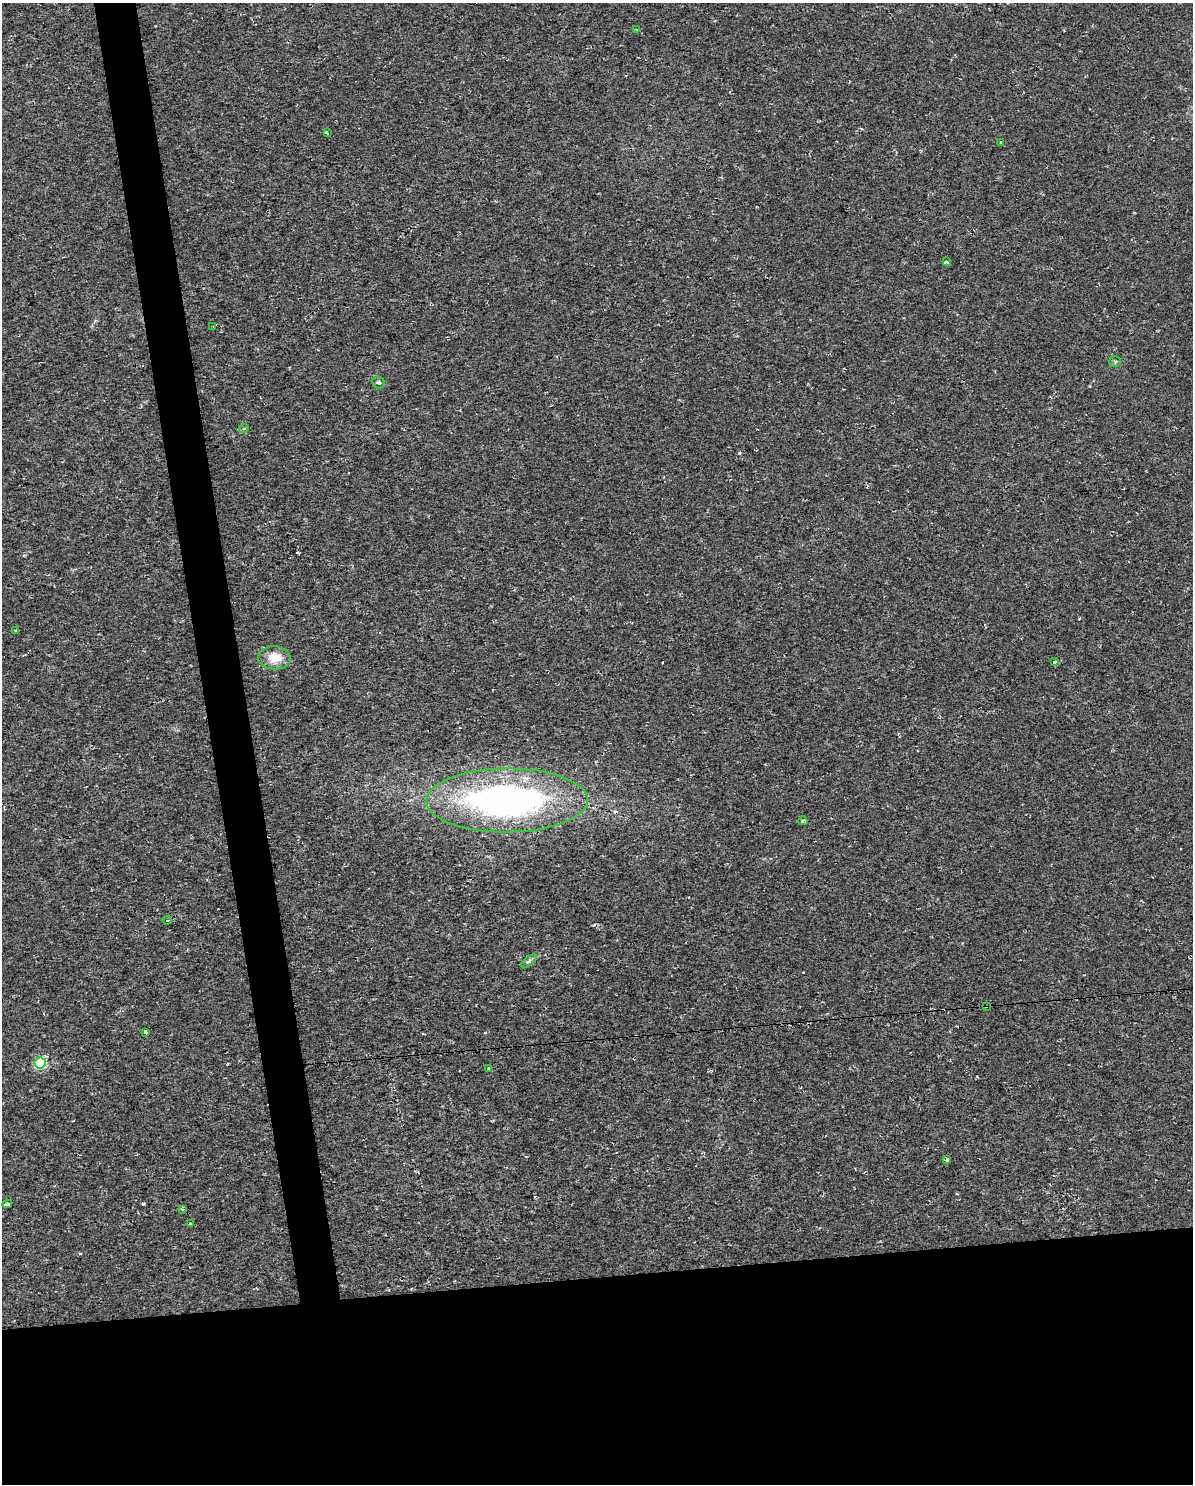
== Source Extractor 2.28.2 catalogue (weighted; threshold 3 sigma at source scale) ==
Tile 11 of 4 x 3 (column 3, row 3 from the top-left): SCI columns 2500-3690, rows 62-1543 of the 5083 x 5803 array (HDU 1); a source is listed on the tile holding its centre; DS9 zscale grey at full resolution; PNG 1195 x 1486 px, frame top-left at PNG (2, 3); each listed source drawn as its Kron ellipse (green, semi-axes under 4 px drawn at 4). Shown black and unused: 17% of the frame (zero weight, under 2 of 3 exposures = <1% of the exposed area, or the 3 px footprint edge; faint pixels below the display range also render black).
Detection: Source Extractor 2.28.2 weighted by HDU 2 'WHT'; one run over the whole footprint, this tile lists its part. Background 0.00663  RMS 0.0049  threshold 0.0219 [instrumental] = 3 sigma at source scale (4.5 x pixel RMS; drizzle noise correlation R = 1.50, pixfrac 1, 0.0396/0.0396 arcsec/px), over >= 5 px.
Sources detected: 25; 2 cosmic-ray / hot-pixel residue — neither listed nor drawn; the other 23 listed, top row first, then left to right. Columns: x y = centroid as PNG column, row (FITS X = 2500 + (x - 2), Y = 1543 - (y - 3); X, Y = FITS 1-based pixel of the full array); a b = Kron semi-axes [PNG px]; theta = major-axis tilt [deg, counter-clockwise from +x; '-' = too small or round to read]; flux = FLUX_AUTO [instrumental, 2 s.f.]
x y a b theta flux
636 30 3 3 - 0.47
327 133 4 3 - 3.3
1001 142 3 3 - 1.5
946 262 4 3 - 2.3
213 327 4 3 - 1.7
1115 362 6 5 - 0.79
379 383 6 5 - 1
244 428 5 3 - 0.55
16 631 3 3 - 1.4
274 658 16 11 -3 7.9
1054 662 4 3 - 1.8
507 800 81 32 1 180
803 821 4 4 - 1.3
167 920 4 3 - 1.7
529 961 9 4 35 1.1
986 1006 3 3 - 3.2
145 1032 3 3 - 3.3
40 1063 6 5 - 35
489 1068 3 3 - 2.9
947 1159 3 3 - 1
7 1204 5 3 - 2.8
183 1209 3 3 - 1.1
190 1223 4 3 - 3.5
Overlapping masked pixels (flux is a lower limit): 1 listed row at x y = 986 1006
Unlisted compact peaks at least as high as the median listed source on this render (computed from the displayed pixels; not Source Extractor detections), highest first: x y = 143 1204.